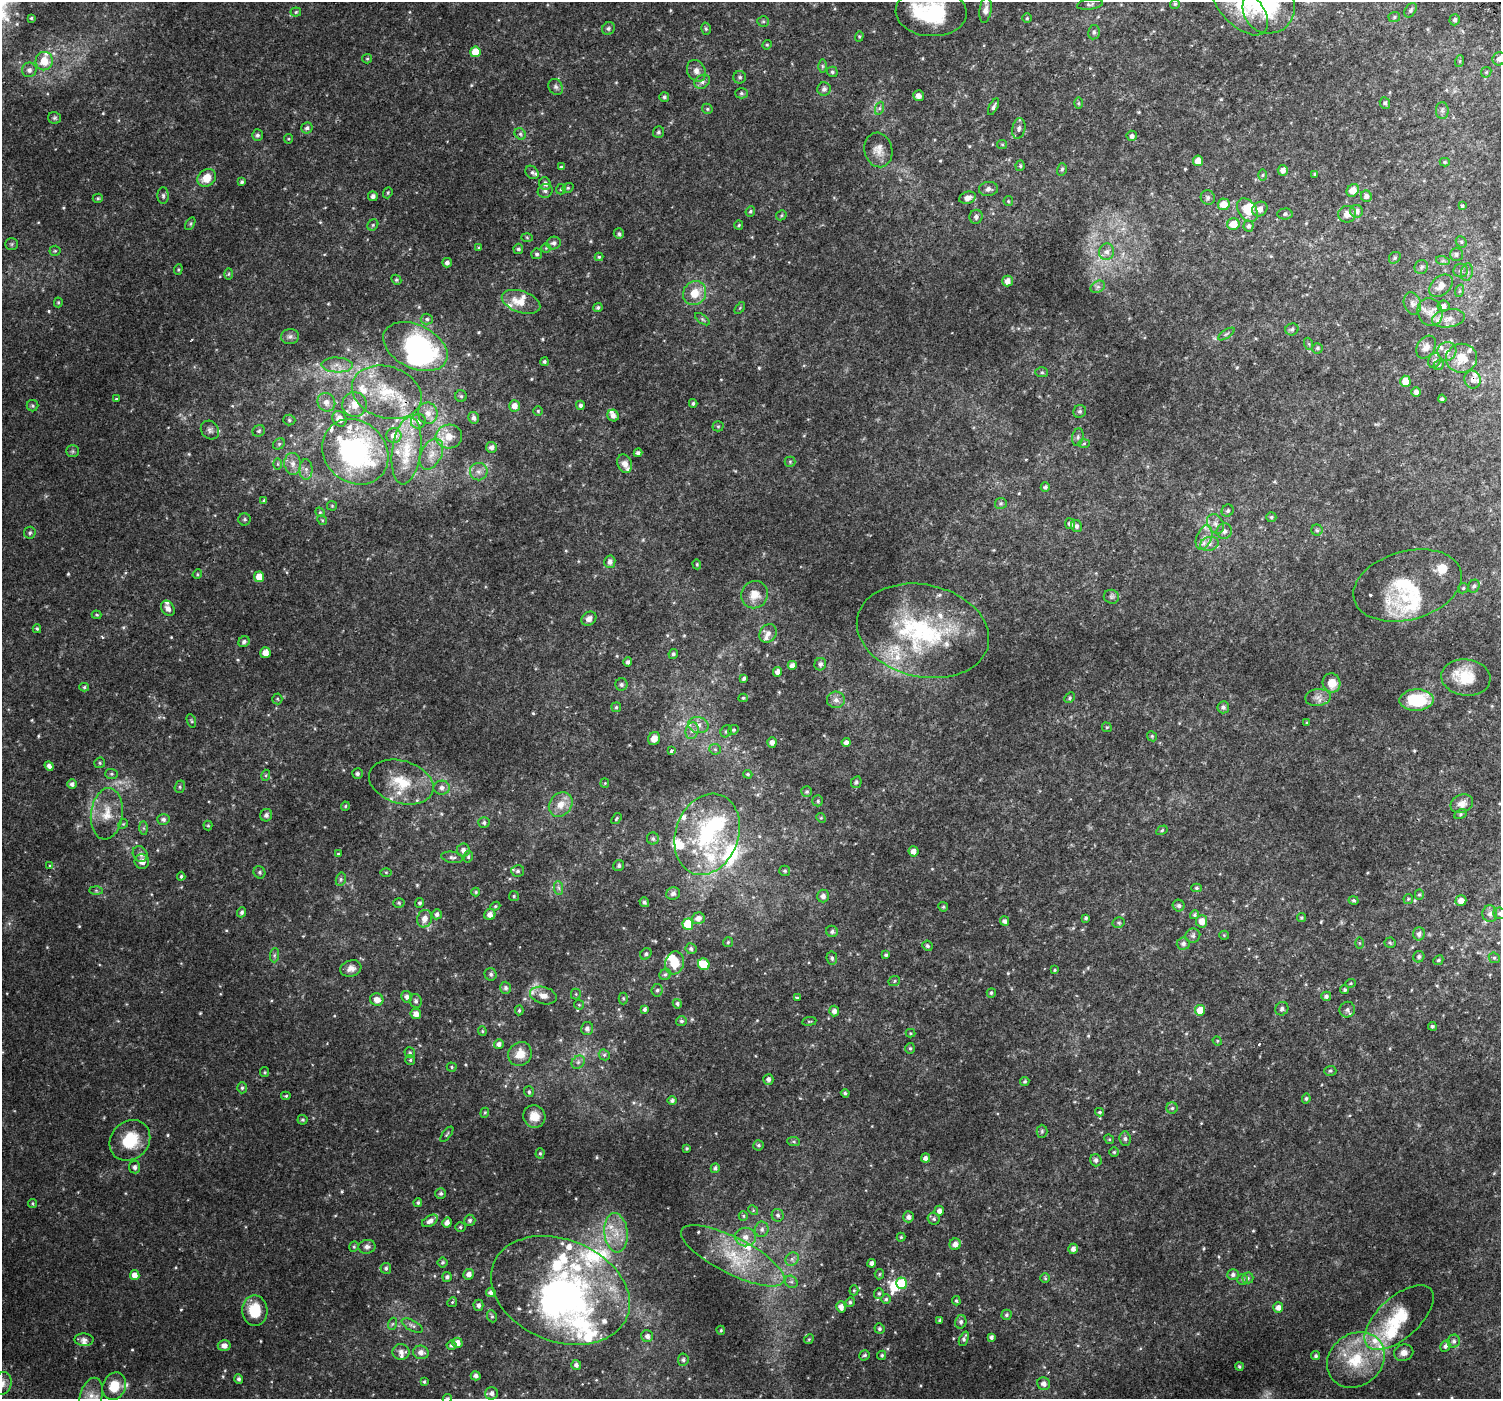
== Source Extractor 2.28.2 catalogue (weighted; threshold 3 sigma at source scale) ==
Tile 10 of 4 x 4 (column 2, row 3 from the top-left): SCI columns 1561-3059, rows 1607-3003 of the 6106 x 6071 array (HDU 1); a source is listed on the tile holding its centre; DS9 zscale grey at full resolution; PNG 1503 x 1401 px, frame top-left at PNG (2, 2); each listed source drawn as its Kron ellipse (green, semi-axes under 4 px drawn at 4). Shown black and unused: <1% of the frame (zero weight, under 2 of 3 exposures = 3% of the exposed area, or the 3 px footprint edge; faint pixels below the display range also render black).
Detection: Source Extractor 2.28.2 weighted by HDU 2 'WHT'; one run over the whole footprint, this tile lists its part. Background 0.0101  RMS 0.0049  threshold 0.0222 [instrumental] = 3 sigma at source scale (4.5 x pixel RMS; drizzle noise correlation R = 1.50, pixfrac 1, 0.0396/0.0396 arcsec/px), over >= 5 px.
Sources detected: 638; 2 too faint to see at this stretch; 6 inside a brighter object's white glare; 1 cosmic-ray / hot-pixel residue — neither listed nor drawn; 56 inside a brighter listed object's ellipse — not listed separately; of the other 573, all 500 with FLUX_AUTO >= 0.503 (the completeness limit of this list) listed and drawn (73 fainter detections not listed), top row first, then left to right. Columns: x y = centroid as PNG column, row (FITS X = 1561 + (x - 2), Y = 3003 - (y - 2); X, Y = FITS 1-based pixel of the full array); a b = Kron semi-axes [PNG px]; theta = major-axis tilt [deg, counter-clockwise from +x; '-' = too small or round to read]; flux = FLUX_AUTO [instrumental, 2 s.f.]
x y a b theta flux
1090 4 13 5 7 1.2
1175 4 5 5 - 0.78
1239 6 36 19 -46 18
1269 7 26 26 - 23
985 10 13 6 82 3.2
1411 10 8 5 57 1
296 12 5 4 - 0.67
931 12 35 24 -3 44
1394 17 6 5 - 0.78
31 18 3 3 - 0.56
1027 18 5 4 - 0.53
1455 20 5 5 - 1.2
763 21 6 5 - 0.7
609 28 6 6 - 1.1
706 29 6 4 -75 0.76
1094 32 7 6 - 1.1
859 36 5 4 - 0.57
767 45 5 4 - 0.57
475 52 5 5 - 8.5
367 59 5 4 - 0.54
1499 59 7 6 - 2.5
44 61 9 8 - 6.8
1460 61 6 4 72 0.51
822 66 6 4 -89 0.87
29 70 7 7 - 1.9
696 71 11 9 -63 3
832 72 5 5 - 0.86
1486 72 6 4 45 0.61
740 77 6 6 - 1
702 82 8 6 36 1.6
556 87 8 7 - 1.3
824 89 7 6 - 1.6
741 93 6 5 - 0.85
919 96 5 5 - 2.1
664 97 5 5 - 1
1078 103 6 4 90 0.6
1385 103 6 5 - 0.81
993 107 9 4 62 1.2
880 108 7 4 71 0.91
707 109 5 5 - 0.65
1442 110 8 6 -89 1.3
55 118 6 6 - 0.81
307 128 6 5 - 1.3
1019 128 10 6 78 1.7
658 132 6 5 - 0.95
520 134 6 5 - 0.94
257 135 5 5 - 1.2
1132 136 5 5 - 1.6
288 139 4 4 - 0.51
1002 144 5 4 - 0.6
878 150 17 14 -76 4.6
1198 161 5 5 - 5.5
1445 162 5 4 - 0.62
1020 166 5 4 - 0.68
561 167 3 3 - 0.57
1062 169 6 5 - 0.87
1283 170 5 5 - 2.4
532 172 7 5 -47 1.1
1315 174 3 3 - 0.63
1262 175 5 4 - 0.6
207 178 10 8 39 6.8
242 182 4 4 - 0.88
545 184 6 5 - 1.7
568 188 6 4 21 0.7
561 189 5 5 - 0.74
988 189 9 7 7 1.7
1353 190 7 5 49 6.3
545 191 7 7 - 1.3
388 193 6 4 70 0.62
163 196 8 5 -89 1.2
373 196 5 5 - 1.5
1366 196 6 5 - 1.6
1208 197 7 7 - 1.4
98 198 5 4 - 0.62
968 198 8 6 18 2.8
1008 201 5 4 - 0.52
1224 204 6 6 - 5.6
1462 206 3 3 - 1.3
1260 209 8 7 - 3.2
1247 210 13 9 -56 8.2
750 211 5 4 - 0.69
1357 211 6 6 - 2.6
1285 214 7 5 2 0.95
1347 214 9 8 - 3.4
781 215 5 4 - 0.6
976 217 7 6 - 1.2
190 224 7 4 59 0.65
1233 224 6 6 - 7.6
373 225 6 5 - 0.77
739 225 5 4 - 0.58
1249 226 5 5 - 1.2
619 234 5 5 - 0.86
527 237 6 4 -2 0.55
1461 242 6 5 - 0.69
554 243 7 6 - 1.4
12 244 6 5 - 0.84
479 248 3 3 - 0.65
546 248 5 5 - 0.7
518 249 5 5 - 0.97
55 251 5 5 - 0.66
1107 252 8 7 - 2.2
537 254 5 5 - 0.89
1456 254 7 6 - 1.2
599 257 4 4 - 0.59
1395 258 6 5 - 0.8
1443 261 7 4 -18 0.86
447 263 5 4 - 1.5
1421 267 7 6 - 1.2
178 269 5 4 - 0.63
1460 271 7 7 - 1.4
1467 272 9 6 80 1.6
229 274 6 4 88 0.62
396 280 5 4 - 0.66
1007 281 5 5 - 3.3
1441 286 13 9 42 4.3
1098 287 7 5 29 1.3
1459 291 6 4 71 0.64
695 293 12 11 - 8.2
58 302 5 4 - 0.61
521 302 20 10 -19 6.9
1412 303 11 8 -72 2.5
1443 306 6 5 - 2
598 307 5 4 - 0.76
740 308 7 3 54 0.51
1430 312 14 12 -65 5.3
1449 318 17 9 9 4.7
427 319 6 5 - 0.99
702 319 8 4 -36 0.82
1292 329 6 6 - 1
1226 334 9 3 33 0.84
290 336 9 7 2 1.8
1309 344 6 4 -71 0.62
415 347 34 21 -26 76
1426 347 12 8 58 2.9
1317 348 5 5 - 0.84
1447 351 9 9 - 3
1461 358 15 14 - 9.6
1434 360 8 6 70 1.4
544 362 4 4 - 0.87
337 365 16 7 -2 4.2
1439 365 5 4 - 0.63
1042 372 6 5 - 0.74
1472 380 9 8 - 2.3
1405 381 5 5 - 5.9
387 392 35 26 -17 23
1416 392 5 4 - 1.8
461 396 6 5 - 0.85
116 399 4 4 - 0.57
1442 399 4 4 - 0.91
326 402 9 8 - 3.3
693 403 4 3 - 0.71
354 405 12 12 - 6.2
580 405 5 4 - 1.2
33 406 6 5 - 0.81
515 406 6 5 - 3.2
538 411 4 4 - 0.63
1080 411 6 6 - 1.1
428 413 11 10 - 3.9
613 416 6 5 - 2
474 418 6 5 - 1.8
339 419 8 6 -59 4.4
289 420 6 5 - 0.84
418 421 7 7 - 1.8
718 426 5 5 - 0.66
210 430 10 8 -47 1.7
259 431 6 5 - 0.9
394 435 7 7 - 3.9
449 436 13 12 - 7.2
1078 437 9 5 81 1.2
1084 443 6 4 3 0.7
279 444 6 5 - 0.84
491 447 5 5 - 2
72 451 6 5 - 0.91
406 451 34 14 82 16
355 452 35 30 -42 91
638 453 4 4 - 1
431 454 16 10 63 5.4
790 462 5 5 - 0.64
277 464 6 4 90 0.62
293 464 11 8 -84 3.1
625 464 9 7 -66 3.3
306 469 10 6 -90 2.1
479 472 9 8 - 2.5
1045 487 4 4 - 0.93
264 501 4 3 - 0.71
1001 503 6 5 - 0.88
332 506 5 5 - 0.54
1228 511 6 5 - 1.1
320 512 5 4 - 0.57
1271 517 5 5 - 0.83
245 519 6 6 - 1
322 520 5 4 - 0.56
1070 524 5 5 - 1.8
1215 524 10 7 -58 2.5
1076 526 6 5 - 1.3
1317 530 5 5 - 0.81
1224 531 8 7 - 2.1
30 533 6 5 - 0.98
1204 538 13 7 69 3.5
1209 544 9 7 15 2.4
610 562 6 5 - 2
697 564 5 4 - 0.54
197 574 5 4 - 0.56
259 577 5 5 - 6.4
1408 585 55 34 15 26
1474 586 7 5 61 1.1
1463 588 5 4 - 0.67
754 595 14 13 - 5.7
1111 597 8 7 - 1.1
168 608 8 6 -59 2.3
97 615 5 3 - 0.58
589 619 8 6 37 2.1
37 629 4 3 - 0.68
923 631 67 46 -13 70
768 633 10 8 56 2.5
244 642 6 5 - 1.4
265 653 5 5 - 3.6
673 654 5 4 - 0.88
628 662 4 4 - 1.2
820 664 6 5 - 1.2
792 665 4 4 - 2.3
777 672 5 4 - 2.1
1466 677 25 18 -6 14
744 678 4 3 - 0.95
1332 683 10 9 - 6.4
621 684 6 6 - 1.2
84 687 5 4 - 0.7
1318 697 13 8 6 2.8
743 698 4 4 - 0.64
1070 698 6 4 43 0.73
277 699 5 5 - 0.52
836 700 9 8 - 2.4
1417 700 17 10 2 22
616 707 5 4 - 0.63
1223 707 6 5 - 1.4
191 721 7 4 -70 0.63
1307 723 4 3 - 0.65
698 725 10 8 -13 3
1107 727 5 4 - 0.59
733 730 5 4 - 0.72
692 731 8 6 74 2.1
726 731 6 5 - 0.92
1152 736 5 4 - 0.6
654 739 7 6 - 3.7
772 742 5 4 - 2
846 742 4 4 - 1.8
715 749 6 5 - 0.77
671 751 4 3 - 3.3
100 763 5 5 - 0.75
49 766 5 4 - 1.7
111 774 6 5 - 0.8
357 774 5 5 - 1.1
748 774 4 3 - 0.59
266 775 5 3 - 0.5
401 782 33 21 -16 17
856 782 6 5 - 0.98
605 783 5 4 - 0.51
72 784 5 5 - 1.5
180 787 6 5 - 0.8
442 788 8 7 - 1.9
807 792 5 5 - 0.73
818 801 5 5 - 0.82
561 804 13 11 51 5.5
1462 804 11 9 23 3.6
345 806 5 4 - 0.54
107 814 26 16 83 10
1460 814 6 4 29 0.78
266 815 6 6 - 1.6
821 818 5 4 - 0.51
163 819 6 5 - 1.4
616 819 6 3 54 0.59
484 823 5 5 - 1
123 824 5 4 - 0.57
208 826 5 4 - 0.53
144 828 7 4 -89 0.8
1162 830 6 4 31 0.66
707 834 41 31 70 50
653 839 6 6 - 1
463 850 7 6 - 2.1
914 851 5 5 - 2.7
140 854 8 7 - 2.1
338 854 4 4 - 0.53
452 857 11 5 -10 1.4
468 857 6 4 78 0.72
142 861 7 7 - 2.9
50 866 4 3 - 0.57
619 866 6 5 - 1.2
518 871 6 5 - 1.2
785 871 5 5 - 0.74
259 872 6 5 - 1
386 872 6 4 -1 0.54
181 876 4 4 - 0.74
341 879 7 5 74 0.84
559 888 7 4 -88 1.1
1196 888 5 4 - 0.76
96 891 6 4 -1 0.7
476 892 4 4 - 0.53
673 893 7 6 - 1.6
1419 894 5 4 - 0.61
514 896 5 5 - 0.69
823 896 6 6 - 2.2
1408 899 5 4 - 0.58
1354 900 5 4 - 0.69
1461 900 5 5 - 3.8
644 902 5 4 - 1.2
399 903 6 5 - 0.71
420 903 5 4 - 0.88
495 906 5 4 - 0.64
1179 906 6 6 - 1.2
943 907 5 4 - 0.67
242 912 5 4 - 1.1
1500 913 6 5 - 0.93
437 914 5 5 - 1.4
490 914 6 5 - 2.5
1490 914 8 7 - 1.9
1194 915 4 4 - 0.77
698 918 6 6 - 2.6
1086 918 3 3 - 0.82
1301 918 4 4 - 0.68
424 919 9 7 70 3.4
1005 921 5 4 - 1.4
1202 921 6 5 - 4.2
1119 923 6 5 - 0.77
688 924 5 5 - 15
832 931 6 5 - 1.3
1419 934 6 6 - 1.7
1224 935 5 4 - 0.52
1193 936 7 7 - 1.3
728 942 5 5 - 0.6
1359 943 6 4 -89 0.52
1390 943 5 5 - 0.76
1183 944 6 6 - 1.6
927 946 5 5 - 0.97
691 949 5 5 - 1.1
646 954 6 5 - 1.1
274 955 7 4 88 1
886 955 4 4 - 0.74
1419 957 6 5 - 1.1
832 958 6 5 - 1
1494 958 6 5 - 0.8
1438 960 5 4 - 0.72
674 963 11 9 74 8.2
704 964 6 5 - 10
351 968 11 8 18 2.7
1055 970 4 3 - 0.61
491 974 6 6 - 1.1
665 974 6 5 - 0.95
894 981 6 5 - 0.68
1351 983 5 4 - 0.63
505 988 6 5 - 1.3
657 990 6 5 - 0.99
1345 990 4 4 - 0.84
991 993 5 4 - 0.84
576 994 5 5 - 0.59
543 996 13 8 -14 3.5
1326 996 5 4 - 1.3
407 997 5 5 - 1.8
623 998 6 4 89 0.67
797 998 3 3 - 3
377 1000 7 6 - 3.2
416 1001 7 6 - 1.2
677 1004 5 4 - 1.1
579 1005 5 4 - 0.58
645 1009 4 3 - 1
1282 1009 7 6 - 1.2
519 1010 5 4 - 0.71
1200 1010 5 5 - 7.7
1347 1010 8 7 - 1.7
834 1011 5 5 - 2.1
416 1014 5 5 - 3.4
681 1021 5 4 - 0.84
809 1021 7 3 8 0.53
1432 1026 4 4 - 0.88
587 1029 6 6 - 1.6
482 1031 5 4 - 0.58
910 1033 5 4 - 0.53
1217 1041 5 4 - 0.53
499 1044 5 5 - 1.8
910 1048 5 4 - 0.7
410 1053 5 5 - 0.86
520 1054 12 11 - 6.3
604 1055 6 5 - 0.81
410 1060 5 5 - 0.65
578 1062 7 6 - 1.2
452 1067 5 4 - 0.68
1330 1071 6 5 - 0.73
265 1072 5 4 - 0.58
768 1079 5 5 - 1.6
1025 1081 5 4 - 0.74
242 1088 5 4 - 0.86
529 1092 5 5 - 0.88
845 1093 4 4 - 0.85
286 1096 5 4 - 0.64
1306 1098 5 4 - 0.8
672 1100 4 4 - 1.1
1172 1108 5 5 - 0.91
1099 1112 4 3 - 0.65
485 1113 5 4 - 0.56
534 1116 11 11 - 5.5
302 1120 5 5 - 0.83
1042 1131 6 5 - 0.73
447 1134 9 4 51 0.7
1109 1139 5 4 - 0.51
1125 1139 7 5 -85 1.1
130 1140 22 18 46 16
794 1142 6 4 -7 0.68
759 1145 5 5 - 0.85
687 1149 3 3 - 0.61
1114 1152 5 5 - 0.57
540 1153 5 4 - 0.66
925 1158 4 4 - 1.7
1096 1160 6 6 - 1.5
135 1167 6 5 - 1.6
715 1168 5 4 - 1.1
441 1193 5 5 - 1.1
32 1203 4 4 - 0.58
418 1203 4 4 - 0.85
753 1210 5 4 - 0.56
939 1211 5 5 - 2.1
778 1215 6 6 - 1.2
743 1216 5 4 - 0.64
908 1217 5 5 - 1.9
934 1219 6 5 - 0.96
470 1220 6 5 - 1.1
430 1221 8 5 30 2.2
447 1223 5 4 - 2.4
460 1227 5 4 - 0.67
762 1229 8 6 82 1.5
616 1233 20 11 -83 8.3
746 1237 10 9 - 3.8
901 1237 4 4 - 0.61
955 1244 6 5 - 3
354 1247 5 4 - 0.66
367 1247 8 7 - 1.8
1073 1249 5 5 - 2.2
733 1256 57 18 -27 25
792 1259 7 6 - 1.4
442 1262 5 5 - 0.77
872 1263 4 4 - 1.6
386 1268 5 5 - 1.1
469 1274 5 5 - 2.4
879 1274 5 4 - 0.6
135 1275 5 4 - 3.5
1233 1275 6 5 - 1.4
447 1277 5 4 - 1.3
1045 1278 5 4 - 0.62
1248 1278 5 5 - 0.73
1242 1280 5 5 - 0.86
791 1282 7 5 -40 1.1
902 1283 6 5 - 20
560 1290 72 51 -22 130
854 1290 5 4 - 0.63
491 1292 5 4 - 1.9
879 1293 5 5 - 0.76
886 1299 5 5 - 0.71
956 1301 5 3 - 0.56
452 1302 5 4 - 0.58
850 1302 5 4 - 0.88
478 1305 5 5 - 1.4
841 1307 5 4 - 2.4
1278 1308 5 5 - 2.4
255 1311 15 12 -87 13
1006 1315 5 5 - 1
492 1316 6 5 - 0.74
1399 1318 43 20 42 21
940 1320 4 3 - 0.63
961 1322 6 5 - 1.4
392 1324 6 4 71 0.64
412 1326 12 5 -27 1.5
879 1329 5 5 - 1.1
721 1330 5 4 - 0.54
647 1336 6 6 - 1.9
991 1337 4 3 - 1.2
809 1339 5 4 - 0.54
964 1339 8 4 68 1.1
84 1340 9 6 -2 1.8
1454 1341 6 6 - 1.4
457 1343 5 5 - 3.1
451 1345 5 4 - 1
224 1346 6 5 - 2.6
1445 1346 6 4 61 1.4
401 1352 8 8 - 2.4
421 1352 8 6 -16 2.8
1404 1353 10 8 20 2.7
865 1355 5 5 - 0.89
882 1355 5 4 - 0.75
1316 1356 4 4 - 0.97
683 1360 6 5 - 1.1
1356 1360 30 26 39 23
576 1365 5 5 - 1.5
1239 1366 4 4 - 0.8
476 1376 5 4 - 1.7
239 1379 5 4 - 1.1
424 1382 3 3 - 0.7
2 1384 12 9 68 3.2
1044 1384 6 6 - 2.1
114 1386 14 11 65 8.2
491 1393 6 6 - 2
91 1396 19 11 74 5.1
447 1398 5 4 - 0.65
Overlapping masked pixels (flux is a lower limit): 4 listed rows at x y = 1472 380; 387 392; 923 631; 49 766
Isophote crosses this tile's border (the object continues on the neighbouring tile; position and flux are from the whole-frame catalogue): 8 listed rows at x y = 1239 6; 1269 7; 931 12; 1499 59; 1500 913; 2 1384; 91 1396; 447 1398